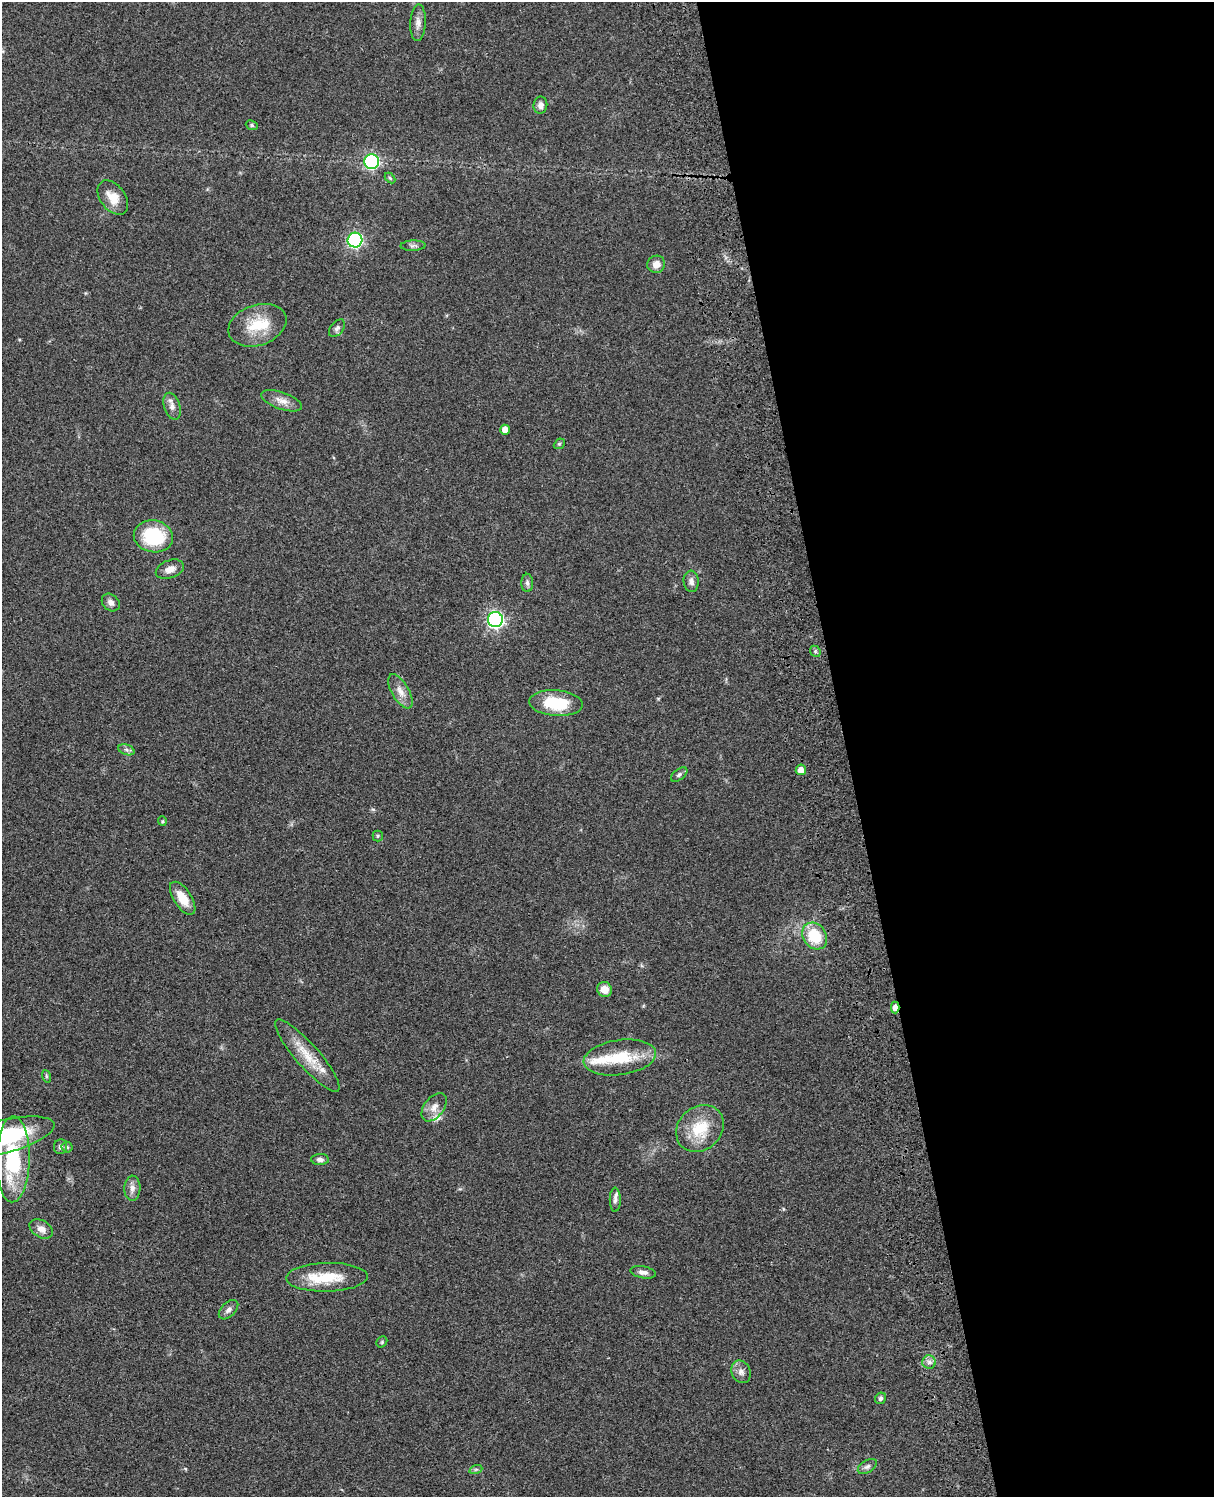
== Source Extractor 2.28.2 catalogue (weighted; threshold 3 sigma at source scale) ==
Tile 8 of 4 x 3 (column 4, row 2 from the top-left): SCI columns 3758-4969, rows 1773-3267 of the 5087 x 4926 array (HDU 1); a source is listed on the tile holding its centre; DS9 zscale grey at full resolution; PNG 1216 x 1499 px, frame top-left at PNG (2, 2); each listed source drawn as its Kron ellipse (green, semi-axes under 4 px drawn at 4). Shown black and unused: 30% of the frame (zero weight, under 3 of 4 exposures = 6% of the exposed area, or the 3 px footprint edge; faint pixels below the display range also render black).
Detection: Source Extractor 2.28.2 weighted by HDU 2 'WHT'; one run over the whole footprint, this tile lists its part. Background 0.0787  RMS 0.0058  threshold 0.026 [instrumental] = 3 sigma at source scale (4.5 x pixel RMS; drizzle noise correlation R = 1.50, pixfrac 1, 0.05/0.05 arcsec/px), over >= 5 px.
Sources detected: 60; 5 inside a brighter listed object's ellipse — not listed separately; the other 55 listed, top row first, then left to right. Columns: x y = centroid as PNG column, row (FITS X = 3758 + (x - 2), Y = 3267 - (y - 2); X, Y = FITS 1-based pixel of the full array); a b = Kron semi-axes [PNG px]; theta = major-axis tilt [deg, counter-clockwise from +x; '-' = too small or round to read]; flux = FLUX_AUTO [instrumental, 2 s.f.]
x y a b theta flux
418 23 18 8 88 3.8
540 105 8 7 - 2.3
252 125 6 4 -23 1
371 161 7 7 - 98
390 178 6 4 -44 0.72
113 198 19 12 -52 8.3
355 240 7 7 - 120
413 246 13 5 1 1.7
656 264 9 8 - 4.4
257 325 30 20 18 19
337 328 10 6 51 1.8
282 401 21 8 -19 5.1
172 406 14 8 -73 3.4
505 430 5 5 - 4
559 444 6 4 43 0.78
153 536 20 16 -11 32
170 569 14 9 20 4.3
691 581 10 7 -85 2.5
527 583 9 6 -89 1.8
111 603 10 7 -43 2.4
495 620 7 7 - 180
815 651 6 4 -48 0.99
400 691 19 8 -60 5.1
556 703 27 13 -4 24
126 750 8 5 -20 1.6
801 770 5 5 - 4.7
679 775 9 5 38 1.5
162 821 5 4 - 0.65
378 836 5 5 - 0.85
183 898 19 9 -57 10
815 936 14 11 -53 22
604 989 8 7 - 5.6
895 1007 6 4 -88 4.6
307 1055 47 11 -49 15
620 1057 36 17 8 23
46 1076 6 4 -72 0.79
434 1107 16 10 53 4.9
700 1128 26 21 44 20
4 1136 52 16 14 61
60 1147 7 6 - 1.6
67 1147 5 5 - 0.96
13 1159 43 16 89 51
320 1160 9 5 -2 2.1
132 1188 12 8 87 3.3
615 1200 12 5 -90 1.9
41 1229 12 8 -30 4.1
643 1272 13 6 -10 2.6
327 1277 41 14 1 20
228 1310 12 7 45 2.2
382 1342 6 5 - 0.84
929 1362 7 6 - 1.9
741 1372 12 9 -64 3.2
881 1398 6 5 - 1.3
867 1466 10 6 32 1.8
476 1469 7 4 19 1
Overlapping masked pixels (flux is a lower limit): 1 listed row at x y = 895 1007
Isophote crosses this tile's border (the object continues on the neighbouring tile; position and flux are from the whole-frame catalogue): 1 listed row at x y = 4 1136